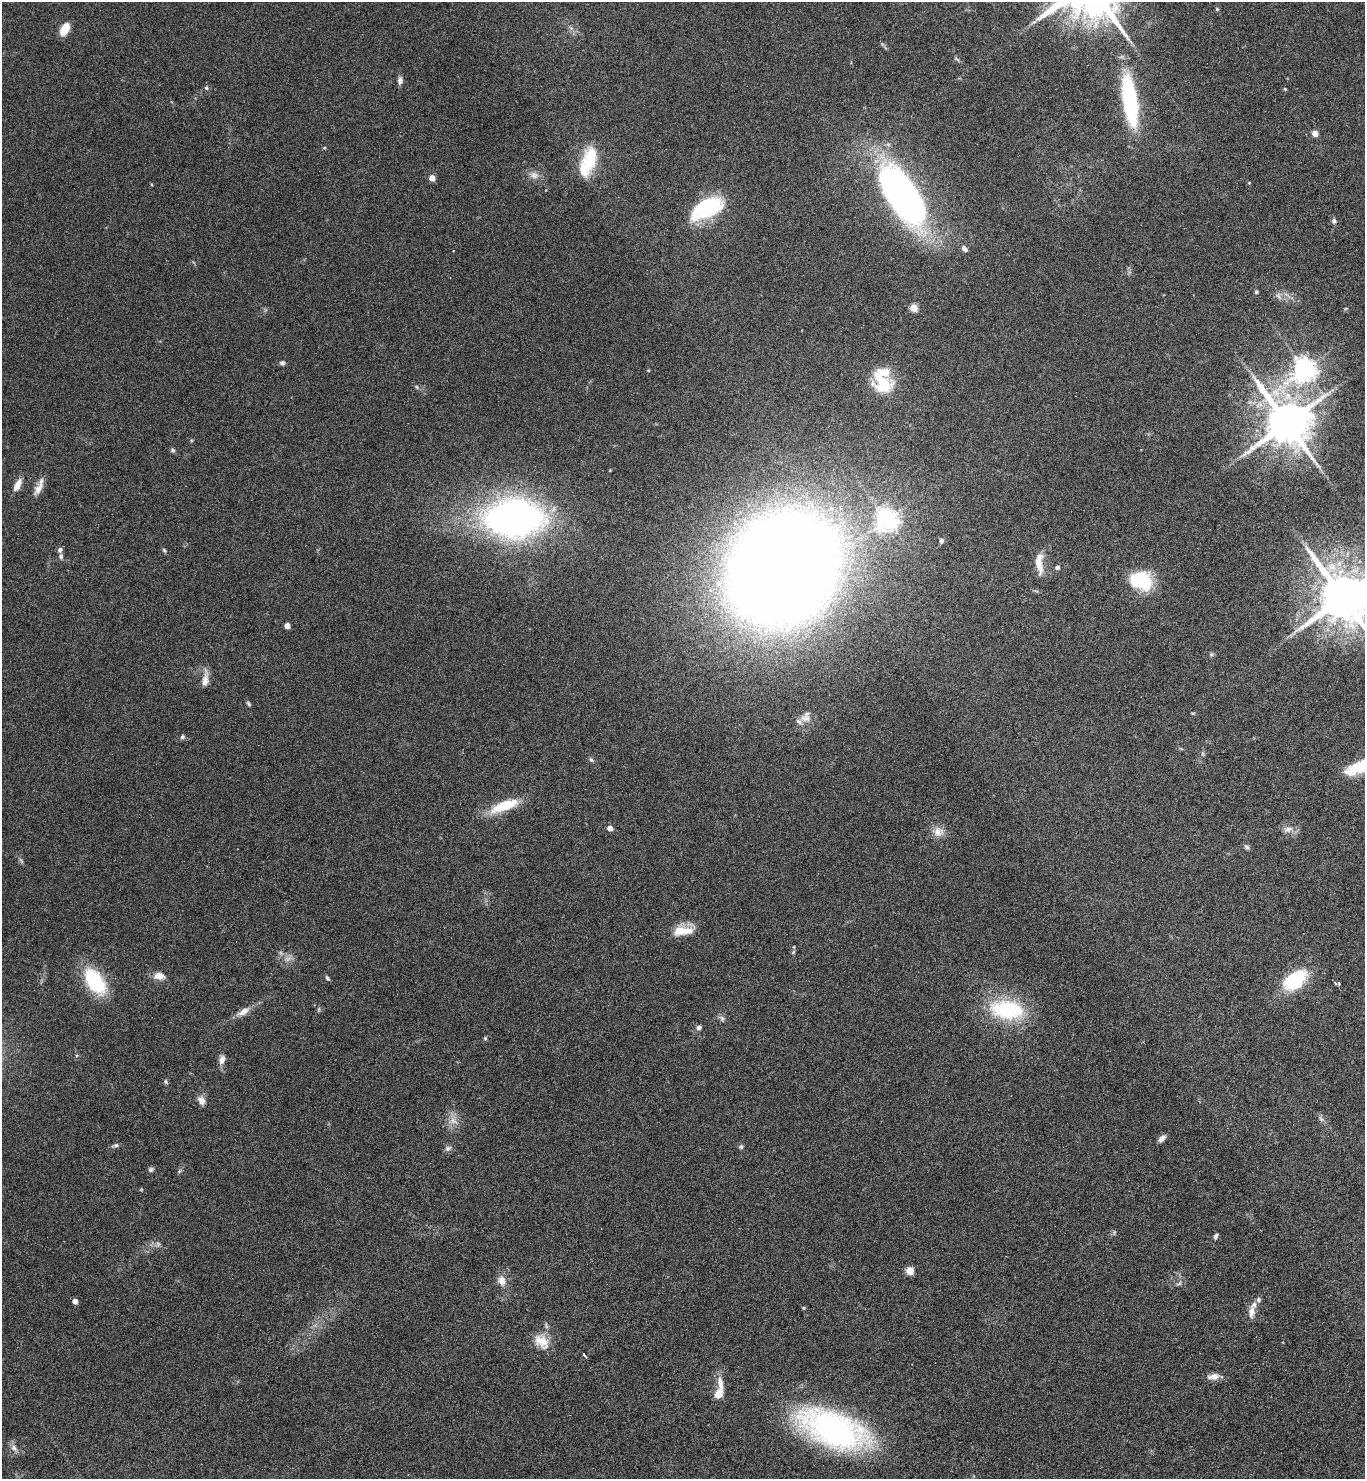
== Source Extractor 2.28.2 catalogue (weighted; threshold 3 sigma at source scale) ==
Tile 6 of 4 x 4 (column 2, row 2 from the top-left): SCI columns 1521-2883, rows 2959-4435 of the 5909 x 5913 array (HDU 1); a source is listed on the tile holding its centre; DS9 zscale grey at full resolution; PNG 1367 x 1481 px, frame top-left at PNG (2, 2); no overlay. Nothing masked; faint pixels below the display range render black.
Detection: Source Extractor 2.28.2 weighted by HDU 2 'WHT'; one run over the whole footprint, this tile lists its part. Background 0.0775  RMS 0.0047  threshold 0.019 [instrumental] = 3 sigma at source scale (4.09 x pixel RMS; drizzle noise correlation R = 1.36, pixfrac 0.8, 0.05/0.05 arcsec/px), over >= 5 px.
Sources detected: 96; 3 too faint to see at this stretch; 1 cosmic-ray / hot-pixel residue — not listed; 2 inside a brighter listed object's ellipse — not listed separately; the other 90 listed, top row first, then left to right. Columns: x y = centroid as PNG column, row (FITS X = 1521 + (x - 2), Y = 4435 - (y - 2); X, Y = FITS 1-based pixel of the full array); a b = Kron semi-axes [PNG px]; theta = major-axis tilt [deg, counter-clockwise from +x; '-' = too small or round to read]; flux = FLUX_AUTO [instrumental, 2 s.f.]
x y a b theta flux
1217 9 5 4 - 0.54
1034 22 6 4 18 0.82
65 29 11 7 60 8.4
957 59 8 4 -36 0.66
400 80 10 6 86 1.6
206 88 6 5 - 0.74
1285 89 4 4 - 0.46
1130 100 60 16 -82 47
1315 133 4 4 - 7.4
324 148 5 3 - 0.41
588 161 35 15 69 20
534 175 12 10 -19 2.8
432 178 4 4 - 5.3
1249 183 4 4 - 0.36
151 184 4 3 - 0.37
902 196 73 30 -57 160
707 208 35 19 28 35
1334 221 7 6 - 1.1
964 249 8 5 -45 1.8
453 251 3 2 - 0.46
1256 292 5 4 - 0.69
1278 296 9 6 -52 1.5
914 308 5 4 - 12
282 363 6 5 - 1.1
1304 369 8 7 - 360
882 381 31 22 -65 18
417 387 6 3 -70 0.58
1287 423 13 12 - 2100
173 450 6 5 - 0.8
610 470 3 2 - 0.34
17 485 16 7 63 3.7
39 488 21 8 58 3.8
514 518 48 32 0 200
886 519 7 7 - 290
941 541 7 5 68 0.99
60 550 7 6 - 1.1
164 550 6 4 -45 0.61
61 556 7 6 - 1.1
1039 563 26 9 -86 6.5
1057 567 6 5 - 1
783 569 67 57 51 1400
1140 581 27 20 -18 22
1343 597 15 13 -53 2800
287 626 4 4 - 4.7
1211 654 6 5 - 0.68
205 679 23 8 82 3.5
248 704 8 4 -50 0.71
805 717 17 13 57 4.4
182 737 6 6 - 0.87
591 760 6 5 - 0.77
1360 767 37 13 21 16
504 806 36 11 21 14
610 828 4 4 - 3.3
1288 829 13 7 21 2.5
938 832 14 13 - 4.3
1246 847 8 6 -40 0.97
682 931 26 10 3 8.2
793 952 6 4 46 0.59
159 976 14 10 -3 3.6
327 978 6 4 -54 0.79
1295 980 23 14 42 33
95 981 32 17 -57 27
1336 983 6 3 -19 7.7
1007 1010 45 24 -7 34
243 1012 17 8 29 3.7
722 1018 9 6 -51 1.2
699 1028 7 6 - 1.2
485 1038 5 5 - 0.55
222 1060 11 7 71 2.5
166 1081 7 4 -81 0.66
201 1100 12 8 -61 2.7
1321 1119 9 4 -54 1.2
453 1121 12 8 -39 3.4
1162 1138 10 6 43 1.8
116 1145 7 5 15 0.97
741 1147 6 5 - 0.79
448 1148 9 6 27 1.4
151 1169 7 6 - 0.96
1216 1236 7 5 65 0.97
910 1271 5 5 - 13
501 1281 13 11 -78 3.5
1258 1300 7 6 - 1.2
75 1301 4 4 - 3.4
1251 1312 17 9 85 3.4
542 1342 22 14 -40 7.3
584 1355 6 3 -56 16
1213 1376 14 7 8 3.1
718 1394 12 8 59 4.7
833 1430 59 27 -21 150
14 1448 10 7 -41 2.1
Isophote crosses this tile's border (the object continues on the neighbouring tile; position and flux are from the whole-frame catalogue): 2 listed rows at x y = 1343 597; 1360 767